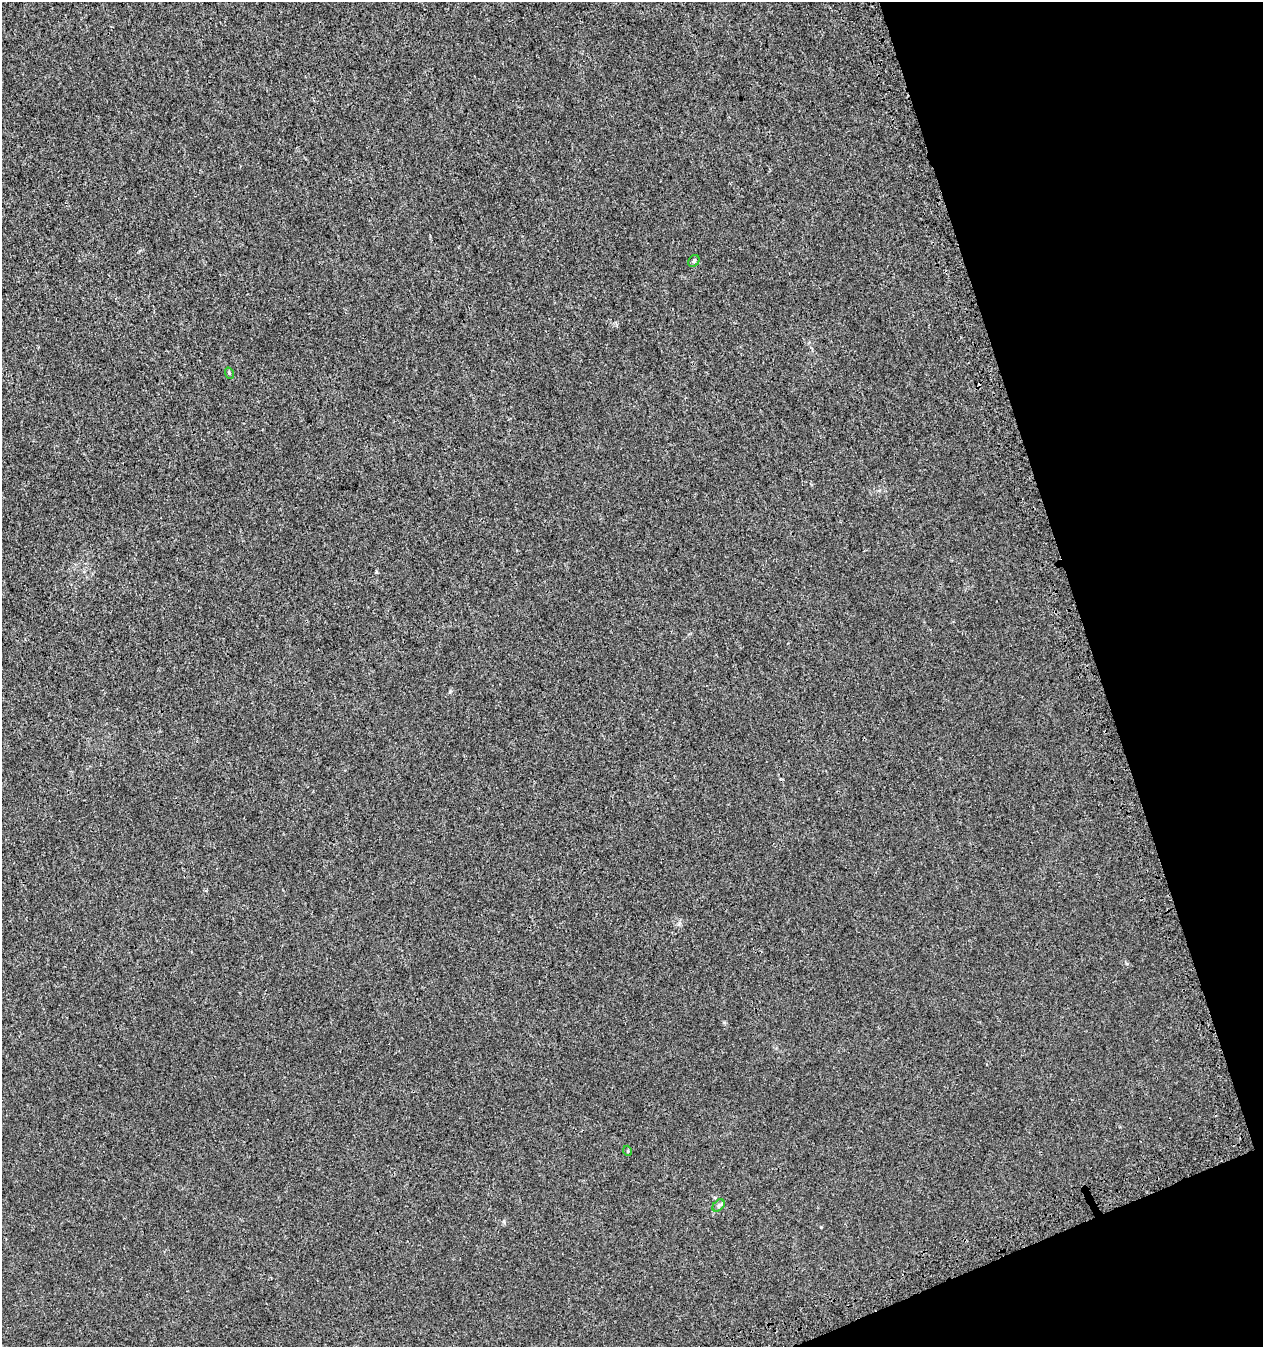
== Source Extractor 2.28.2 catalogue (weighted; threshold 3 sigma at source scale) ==
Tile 12 of 4 x 4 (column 4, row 3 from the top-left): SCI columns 3970-5230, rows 1475-2819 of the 5469 x 5636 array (HDU 1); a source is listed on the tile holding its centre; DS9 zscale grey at full resolution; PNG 1265 x 1349 px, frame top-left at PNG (2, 2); each listed source drawn as its Kron ellipse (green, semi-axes under 4 px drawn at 4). Shown black and unused: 16% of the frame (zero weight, under 3 of 4 exposures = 9% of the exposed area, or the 3 px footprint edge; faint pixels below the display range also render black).
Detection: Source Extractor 2.28.2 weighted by HDU 2 'WHT'; one run over the whole footprint, this tile lists its part. Background 2.45e-04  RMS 0.0027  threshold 0.012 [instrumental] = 3 sigma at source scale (4.5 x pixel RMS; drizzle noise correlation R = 1.50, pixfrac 1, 0.0396/0.0396 arcsec/px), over >= 5 px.
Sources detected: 4; all 4 listed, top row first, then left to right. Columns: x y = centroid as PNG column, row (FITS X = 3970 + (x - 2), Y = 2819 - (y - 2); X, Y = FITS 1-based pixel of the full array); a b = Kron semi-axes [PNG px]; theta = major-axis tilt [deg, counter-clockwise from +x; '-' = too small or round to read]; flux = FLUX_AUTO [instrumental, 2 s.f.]
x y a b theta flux
694 261 6 5 - 0.44
229 373 6 3 -72 0.29
628 1151 5 3 - 0.2
719 1205 7 5 44 0.53